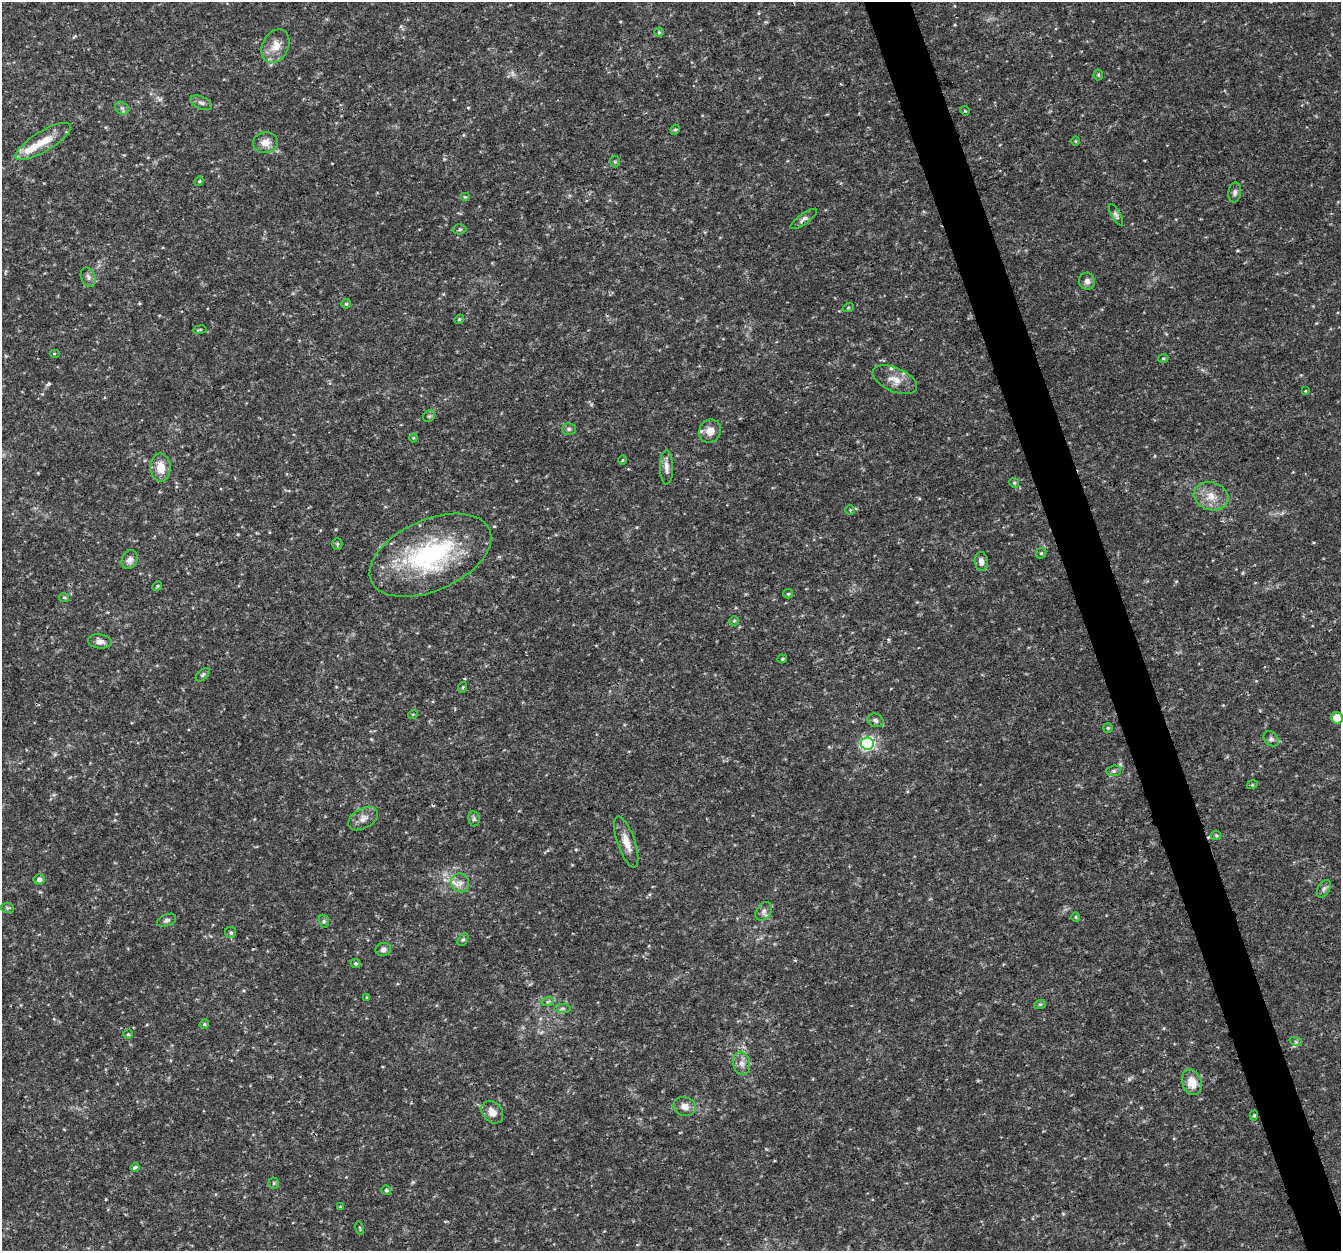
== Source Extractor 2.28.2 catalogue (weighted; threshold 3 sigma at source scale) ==
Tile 6 of 4 x 4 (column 2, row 2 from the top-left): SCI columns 1344-2682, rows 2618-3866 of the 5362 x 5182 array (HDU 1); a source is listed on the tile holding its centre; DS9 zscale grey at full resolution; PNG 1343 x 1253 px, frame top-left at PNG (2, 2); each listed source drawn as its Kron ellipse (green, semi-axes under 4 px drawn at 4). Shown black and unused: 3% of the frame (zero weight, under 3 of 4 exposures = <1% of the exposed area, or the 3 px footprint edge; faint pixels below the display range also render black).
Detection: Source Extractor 2.28.2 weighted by HDU 2 'WHT'; one run over the whole footprint, this tile lists its part. Background 0.0314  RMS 0.0037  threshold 0.0167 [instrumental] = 3 sigma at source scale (4.5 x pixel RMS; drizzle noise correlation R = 1.50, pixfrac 1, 0.0396/0.0396 arcsec/px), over >= 5 px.
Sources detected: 97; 1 too faint to see at this stretch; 3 cosmic-ray / hot-pixel residue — neither listed nor drawn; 2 inside a brighter listed object's ellipse — not listed separately; the other 91 listed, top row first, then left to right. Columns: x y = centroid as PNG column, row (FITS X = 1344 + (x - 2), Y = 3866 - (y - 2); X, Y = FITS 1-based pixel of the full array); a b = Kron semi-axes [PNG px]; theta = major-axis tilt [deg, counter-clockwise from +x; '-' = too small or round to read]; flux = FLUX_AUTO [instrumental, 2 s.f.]
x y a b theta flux
659 32 5 4 - 0.47
276 46 17 13 64 4.9
1098 75 5 5 - 0.5
201 103 11 6 -24 1.2
122 108 7 6 - 0.94
965 111 5 3 - 0.38
675 130 5 4 - 0.61
43 141 32 10 31 7.9
1075 141 5 3 - 0.33
265 143 12 10 5 3.5
615 162 6 5 - 0.56
199 181 5 4 - 0.45
1235 192 10 6 83 1.1
465 197 5 4 - 0.42
1116 215 12 4 -61 0.91
803 219 16 5 36 1.4
460 229 7 5 2 0.68
88 277 10 7 -65 1.5
1087 281 8 8 - 1.7
346 304 5 4 - 0.52
848 308 6 3 20 0.39
459 319 5 4 - 0.5
200 330 7 3 9 0.42
54 354 5 3 - 0.34
1163 358 5 3 - 0.45
895 380 24 12 -24 4.7
1305 391 4 2 - 0.25
429 416 6 5 - 0.65
569 429 7 5 1 0.8
710 431 12 10 60 3.7
413 438 4 4 - 0.36
622 460 5 3 - 0.34
666 467 17 6 -89 2.4
161 468 14 10 -88 5.1
1014 483 5 4 - 0.47
1211 496 17 14 -17 5.4
850 510 4 4 - 0.4
337 544 5 5 - 0.57
1041 553 6 4 45 0.5
430 555 64 35 24 53
130 560 10 7 66 1.9
981 561 9 6 -85 2.1
157 586 5 4 - 0.44
788 594 5 4 - 0.43
64 597 5 4 - 0.52
734 621 5 4 - 0.47
100 641 12 7 -6 2
782 659 5 3 - 0.49
203 675 8 5 45 0.76
463 687 5 3 - 0.39
413 714 5 3 - 0.29
1337 718 6 6 - 4.9
875 720 8 6 -24 1.2
1108 728 5 4 - 0.49
1271 739 8 6 -45 1
867 743 6 6 - 67
1114 771 7 5 5 0.76
1252 785 5 3 - 0.39
363 818 16 10 31 2.8
474 819 7 5 -81 0.82
1216 835 5 4 - 0.49
626 842 27 8 -71 4.5
39 879 5 5 - 1.5
460 883 10 8 -51 2.3
1324 889 9 6 59 1
8 908 6 5 - 0.66
764 911 10 7 55 1.4
1076 917 5 4 - 0.42
167 920 10 6 22 1
324 921 6 5 - 0.67
231 932 5 5 - 0.66
463 939 7 4 61 0.64
383 949 8 6 13 1.3
355 963 5 4 - 0.56
367 997 3 3 - 0.41
548 1001 6 4 20 0.63
1040 1004 6 4 17 0.49
562 1008 8 4 1 0.79
204 1024 5 4 - 0.51
128 1034 4 4 - 0.53
1296 1042 6 4 -19 0.58
742 1063 12 8 -77 2.4
1192 1082 13 9 -70 5.2
685 1107 11 9 -19 2.7
492 1112 12 9 -48 3.2
1254 1115 5 4 - 0.48
135 1167 4 3 - 0.6
274 1183 5 5 - 0.51
386 1190 5 4 - 0.67
340 1207 4 3 - 0.35
360 1228 7 3 -77 0.38